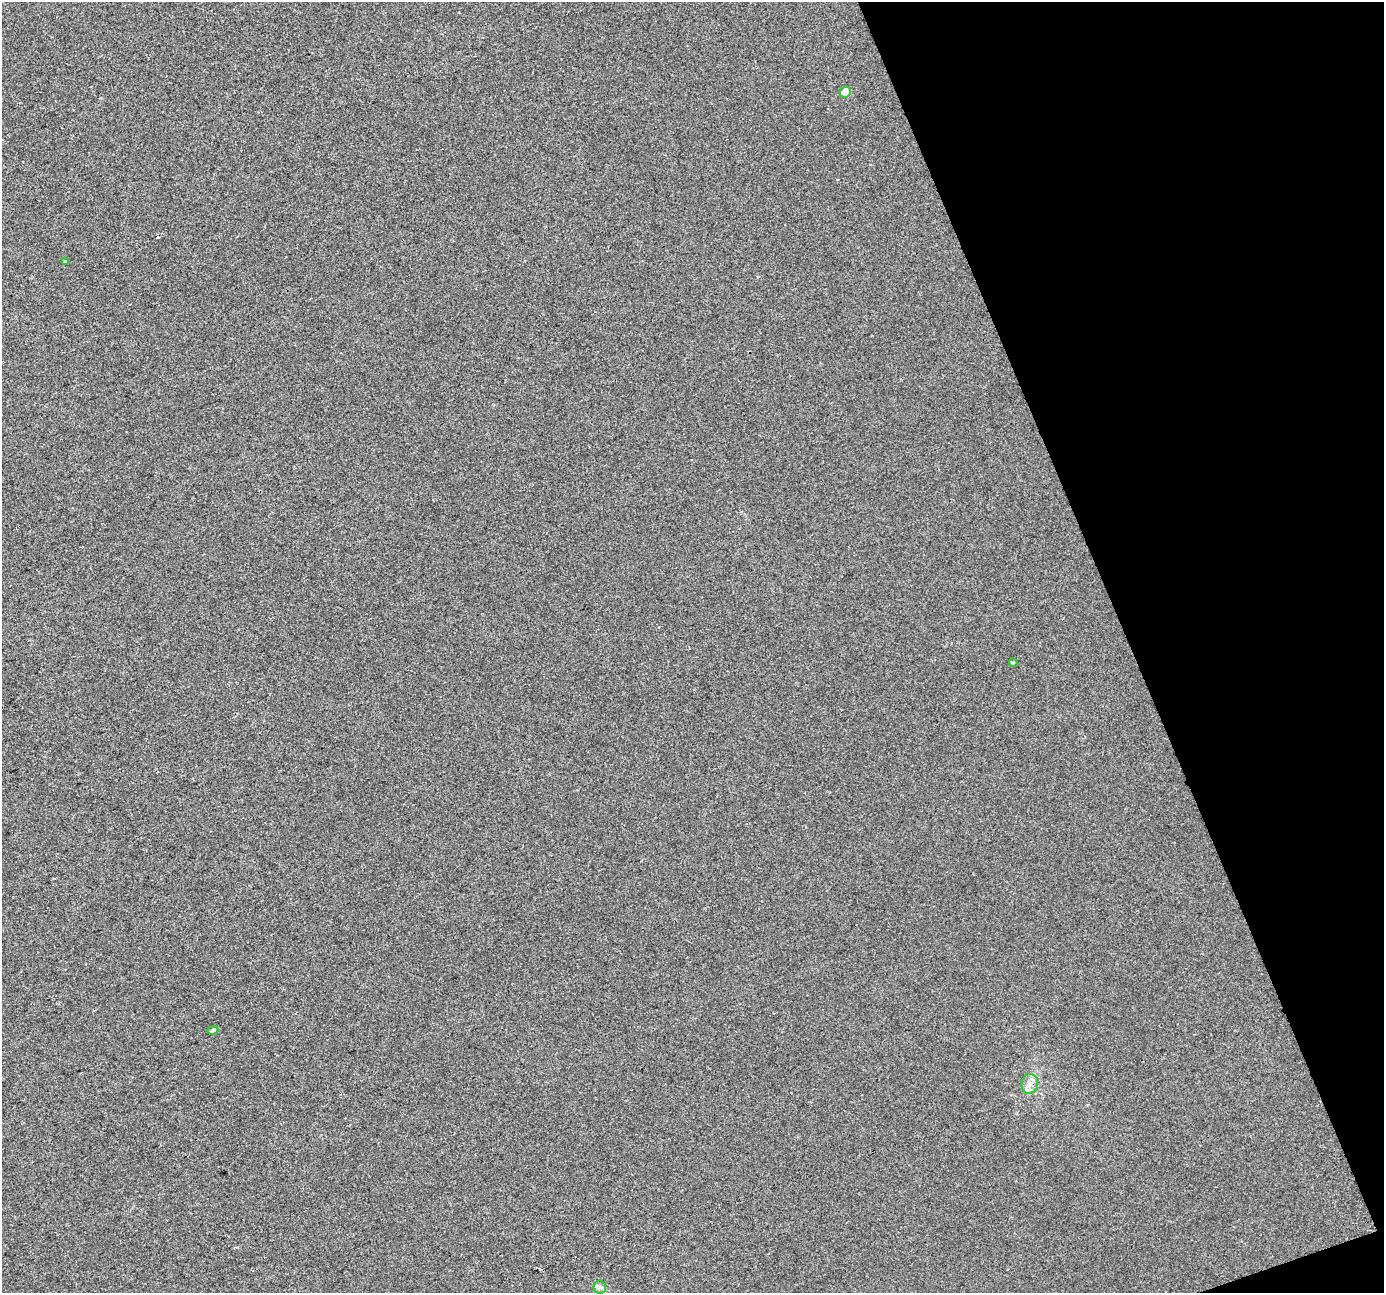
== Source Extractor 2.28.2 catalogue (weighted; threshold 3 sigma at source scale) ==
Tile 12 of 4 x 4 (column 4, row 3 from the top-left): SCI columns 4146-5527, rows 1422-2712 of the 5527 x 5369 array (HDU 1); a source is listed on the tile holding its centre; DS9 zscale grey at full resolution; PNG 1386 x 1295 px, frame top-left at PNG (2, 2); each listed source drawn as its Kron ellipse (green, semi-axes under 4 px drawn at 4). Shown black and unused: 19% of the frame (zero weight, under 2 of 3 exposures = <1% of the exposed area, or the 3 px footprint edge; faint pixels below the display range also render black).
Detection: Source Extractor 2.28.2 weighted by HDU 2 'WHT'; one run over the whole footprint, this tile lists its part. Background 4.48e-04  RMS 0.0058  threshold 0.0261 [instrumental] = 3 sigma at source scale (4.5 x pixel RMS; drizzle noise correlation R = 1.50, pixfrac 1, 0.0396/0.0396 arcsec/px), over >= 5 px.
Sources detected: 6; all 6 listed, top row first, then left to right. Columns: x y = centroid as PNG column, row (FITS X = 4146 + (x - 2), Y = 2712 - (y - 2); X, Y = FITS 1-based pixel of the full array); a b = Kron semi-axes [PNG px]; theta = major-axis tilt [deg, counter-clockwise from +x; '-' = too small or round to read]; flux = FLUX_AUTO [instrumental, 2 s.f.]
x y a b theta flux
845 92 6 5 - 12
65 261 3 3 - 0.6
1013 663 4 4 - 0.7
213 1030 5 4 - 1.3
1030 1084 10 8 81 3.3
600 1287 6 6 - 1.4